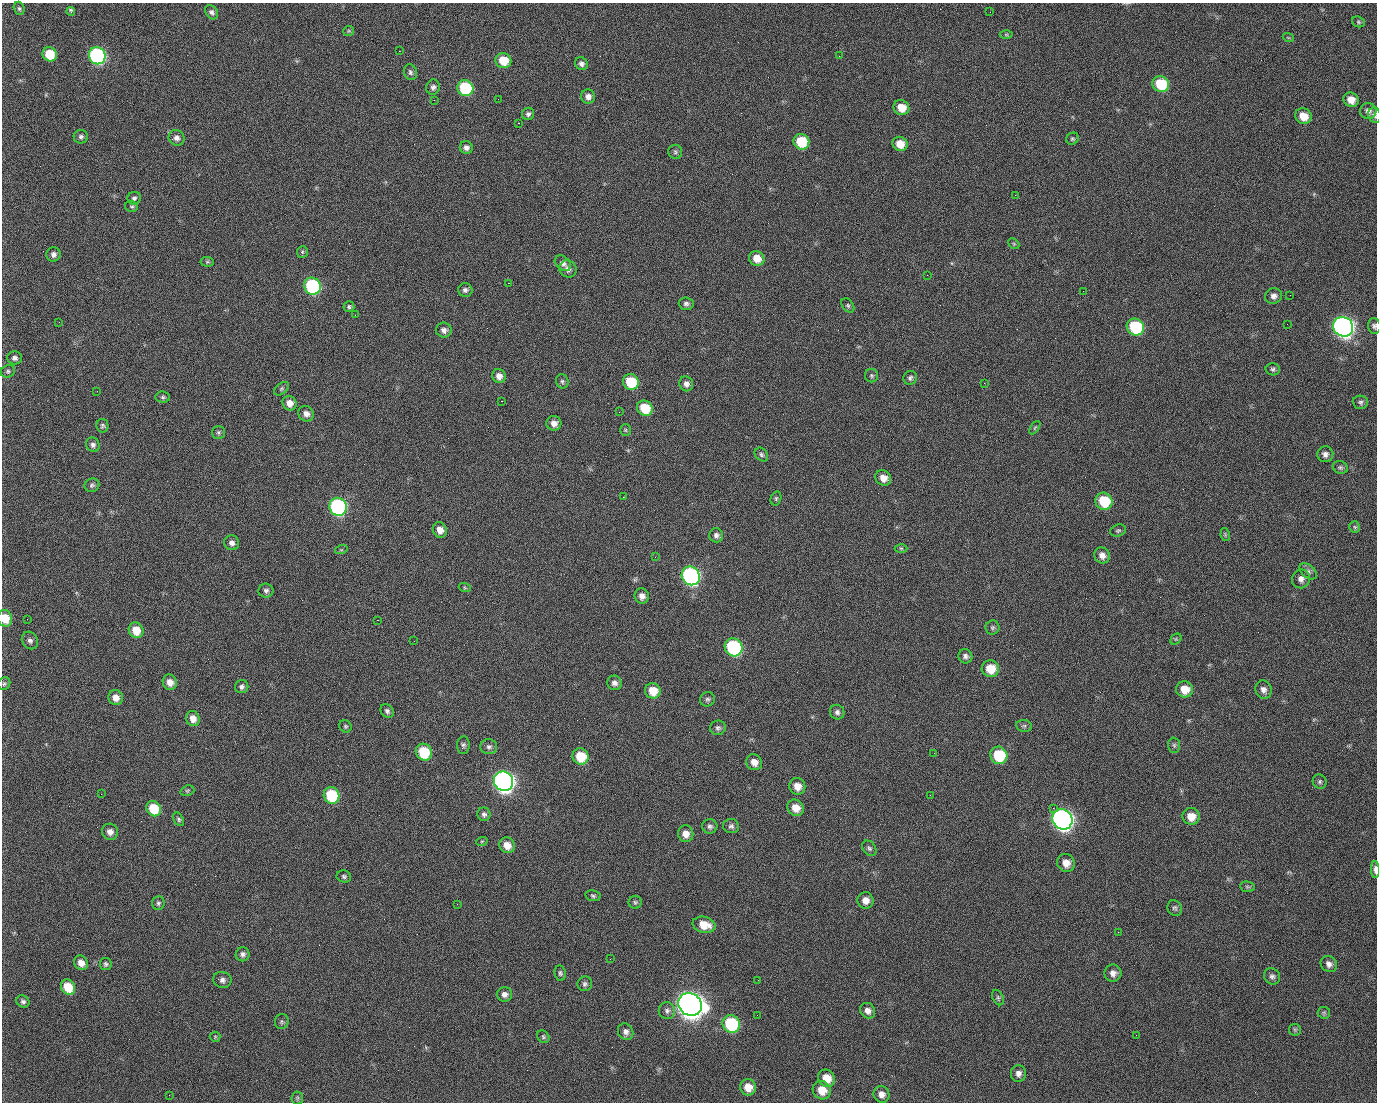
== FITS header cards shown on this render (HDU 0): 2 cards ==
NAXIS1  =                 1375 / length of data axis 1
NAXIS2  =                 1100 / length of data axis 2

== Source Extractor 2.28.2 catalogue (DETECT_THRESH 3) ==
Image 1375 x 1100 px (HDU 0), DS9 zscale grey, 1 PNG px = 1 image px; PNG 1379 x 1104 px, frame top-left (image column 1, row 1100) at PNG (2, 3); each listed source drawn as its Kron ellipse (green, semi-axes under 4 px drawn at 4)
Background 1530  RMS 33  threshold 99.6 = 3 sigma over >= 5 px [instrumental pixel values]
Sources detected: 213; all 213 listed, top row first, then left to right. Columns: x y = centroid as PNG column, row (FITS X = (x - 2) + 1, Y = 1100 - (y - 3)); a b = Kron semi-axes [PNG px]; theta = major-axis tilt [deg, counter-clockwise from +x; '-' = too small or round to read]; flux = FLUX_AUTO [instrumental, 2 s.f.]
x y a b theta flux
19 8 7 5 -72 4.4e+03
71 11 4 3 - 6.7e+03
212 12 8 5 -52 7.0e+03
990 12 3 2 - 2.3e+03
1358 22 6 5 - 3.6e+03
349 31 5 5 - 2.8e+03
1006 35 6 4 -1 3.3e+03
1288 37 5 3 - 2.4e+03
399 51 2 2 - 2.6e+04
50 54 7 7 - 6.8e+04
97 56 9 8 - 4.6e+05
839 56 2 2 - 9.4e+02
503 60 8 7 - 5.3e+04
581 64 7 6 - 7.7e+03
410 72 8 6 -68 6.0e+03
1161 84 8 7 - 9.5e+04
433 87 8 6 75 7.1e+03
465 88 8 7 - 1.6e+05
588 97 7 7 - 1.2e+04
498 99 2 2 - 1.2e+03
434 100 3 2 - 4.7e+03
1351 100 8 7 - 2.3e+04
901 108 8 7 - 3.3e+04
1368 111 8 8 - 1.0e+04
528 114 6 6 - 6.3e+03
1375 115 8 6 -77 6.0e+03
1303 116 8 7 - 3.3e+04
518 123 2 2 - 3.9e+04
81 137 7 7 - 5.9e+03
176 138 8 7 - 1.0e+04
1072 139 6 5 - 3.8e+03
801 142 8 7 - 8.3e+04
900 144 7 7 - 2.9e+04
466 148 6 6 - 9.1e+03
675 152 7 7 - 5.1e+03
1015 195 2 2 - 7.8e+03
134 198 7 6 - 5.8e+03
132 206 6 5 - 4.2e+03
1014 244 6 4 -44 3.1e+03
302 252 6 5 - 3.5e+03
53 254 7 7 - 8.6e+03
757 258 8 7 - 2.9e+04
207 262 7 5 -6 3.4e+03
563 263 9 6 -40 8.8e+03
568 269 9 8 - 1.1e+04
927 275 2 2 - 1.0e+03
508 283 2 2 - 5.7e+04
312 286 9 8 - 2.9e+05
465 290 7 6 - 7.2e+03
1083 291 2 2 - 3.7e+03
1290 295 2 2 - 2.2e+03
1274 296 8 7 - 1.1e+04
686 304 7 6 - 6.3e+03
848 305 8 5 -50 4.3e+03
349 307 5 5 - 4.0e+03
355 315 2 2 - 1.2e+03
59 322 3 2 - 1.6e+03
1287 324 2 2 - 1.2e+03
1374 326 8 6 -86 5.7e+03
1135 327 9 8 - 1.6e+05
1343 327 10 9 - 1.3e+06
444 330 8 7 - 9.5e+03
14 358 7 6 - 8.2e+03
1273 369 7 6 - 5.0e+03
8 371 7 6 - 5.0e+03
871 375 7 6 - 4.9e+03
499 376 7 6 - 1.4e+04
910 378 7 6 - 5.6e+03
562 381 7 6 - 4.8e+03
631 382 8 7 - 8.5e+04
984 383 2 2 - 2.4e+04
686 384 7 7 - 9.9e+03
281 389 8 5 38 4.0e+03
97 391 2 2 - 1.7e+03
163 397 7 5 -5 4.4e+03
501 401 3 2 - 5.8e+04
1360 402 7 6 - 5.3e+03
289 403 7 6 - 1.7e+04
645 408 8 7 - 6.3e+04
619 412 2 2 - 1.0e+03
306 414 8 7 - 1.3e+04
554 423 7 7 - 1.4e+04
102 426 7 6 - 4.4e+03
1035 428 7 4 56 2.9e+03
625 430 5 5 - 3.2e+03
218 432 6 6 - 4.6e+03
93 445 7 6 - 7.7e+03
1325 454 8 8 - 9.8e+03
761 455 8 6 -47 5.1e+03
1340 467 7 6 - 5.2e+03
883 478 8 7 - 1.9e+04
92 485 7 6 - 5.6e+03
623 497 2 2 - 3.6e+03
776 498 7 5 76 3.7e+03
1104 501 9 8 - 8.2e+04
338 507 9 8 - 5.1e+05
1355 527 5 5 - 3.7e+03
440 530 8 6 -65 1.7e+04
1118 531 8 6 15 4.7e+03
1225 534 6 4 -80 3.0e+03
716 535 7 7 - 8.0e+03
232 543 8 7 - 9.7e+03
901 548 6 4 -1 3.3e+03
341 550 6 4 18 2.8e+03
1102 555 8 7 - 1.3e+04
655 557 2 2 - 9.1e+02
1308 571 10 6 -37 7.5e+03
691 576 9 9 - 6.1e+05
1301 579 9 9 - 1.2e+04
465 588 6 4 -19 2.7e+03
266 590 7 7 - 7.3e+03
642 596 8 7 - 1.3e+04
5 618 8 7 - 3.9e+04
27 619 3 2 - 2.1e+03
377 620 2 2 - 1.3e+04
992 628 7 7 - 4.9e+03
136 630 8 7 - 3.7e+04
1176 639 6 5 - 2.9e+03
30 640 9 7 -57 8.0e+03
414 641 2 2 - 8.8e+02
734 647 9 8 - 2.9e+05
965 656 7 7 - 7.6e+03
990 669 9 8 - 4.2e+04
170 682 8 7 - 1.8e+04
614 683 7 7 - 9.9e+03
4 684 6 6 - 4.6e+03
242 687 7 6 - 6.5e+03
1184 689 8 8 - 3.4e+04
1263 690 9 8 - 1.1e+04
653 691 8 7 - 4.0e+04
116 698 7 7 - 1.8e+04
707 699 7 7 - 5.9e+03
387 711 7 6 - 6.1e+03
837 712 7 7 - 7.7e+03
193 719 8 6 -69 1.8e+04
345 726 6 5 - 4.0e+03
1024 726 8 6 -9 4.8e+03
718 728 8 7 - 6.3e+03
463 745 9 6 85 5.7e+03
1174 745 7 6 - 4.6e+03
489 747 8 7 - 7.0e+03
424 752 8 8 - 8.8e+04
934 753 3 2 - 1.9e+03
999 755 9 8 - 1.1e+05
581 756 8 8 - 6.5e+04
754 762 8 7 - 1.8e+04
503 781 10 9 - 1.4e+06
1320 782 7 6 - 5.1e+03
797 786 8 8 - 2.1e+04
187 791 7 5 18 3.3e+03
101 794 3 2 - 2.9e+03
332 795 8 7 - 1.2e+05
930 795 2 2 - 9.4e+03
796 808 9 7 -43 2.7e+04
1053 808 2 2 - 1.9e+04
154 809 8 7 - 6.4e+04
484 814 7 6 - 7.0e+03
1191 816 8 8 - 2.8e+04
179 819 7 5 -60 4.4e+03
1062 819 10 9 - 1.3e+06
710 826 7 7 - 6.8e+03
731 826 8 7 - 6.8e+03
110 832 8 8 - 1.2e+04
686 834 8 7 - 1.8e+04
482 841 6 3 18 2.6e+03
507 845 8 7 - 2.5e+04
869 848 8 6 -52 6.0e+03
1066 863 9 8 - 2.1e+04
1375 870 8 3 -87 1.1e+04
344 876 7 6 - 4.7e+03
1247 887 7 5 -8 4.2e+03
593 896 7 5 -11 4.4e+03
865 900 8 8 - 1.7e+04
635 902 6 6 - 4.6e+03
158 903 7 6 - 5.3e+03
457 904 3 2 - 2.1e+03
1175 908 8 7 - 5.6e+03
704 925 11 8 -13 3.8e+04
1118 932 2 2 - 3.1e+03
243 954 7 7 - 7.7e+03
610 959 2 2 - 3.2e+03
81 963 7 6 - 1.6e+04
106 964 6 6 - 4.5e+03
1329 964 9 7 -43 1.1e+04
560 973 7 5 -82 5.1e+03
1113 973 8 8 - 1.3e+04
1272 976 8 7 - 7.6e+03
222 980 9 8 - 9.4e+03
758 980 2 2 - 2.2e+03
585 984 7 7 - 6.1e+03
68 987 8 7 - 5.3e+04
504 994 8 7 - 1.1e+04
998 997 8 5 -63 4.7e+03
23 1001 7 6 - 5.9e+03
690 1004 12 11 - 3.1e+06
667 1011 8 8 - 8.5e+03
868 1011 8 7 - 1.2e+04
1324 1013 6 6 - 3.9e+03
757 1015 2 2 - 1.4e+03
282 1022 7 6 - 4.5e+03
731 1024 9 8 - 1.7e+05
1295 1030 6 5 - 3.8e+03
626 1032 9 7 -59 9.5e+03
1136 1035 2 2 - 9.2e+02
215 1037 5 5 - 2.9e+03
543 1037 7 5 -49 4.2e+03
1018 1073 8 7 - 1.1e+04
827 1078 9 8 - 3.2e+04
748 1087 8 7 - 2.8e+04
822 1090 9 8 - 3.4e+04
881 1094 8 8 - 1.3e+04
169 1095 2 2 - 6.2e+03
297 1098 6 6 - 3.8e+03
At the frame edge (FLAGS 8, measured only in part): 4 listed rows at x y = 1375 115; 1374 326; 5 618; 1375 870